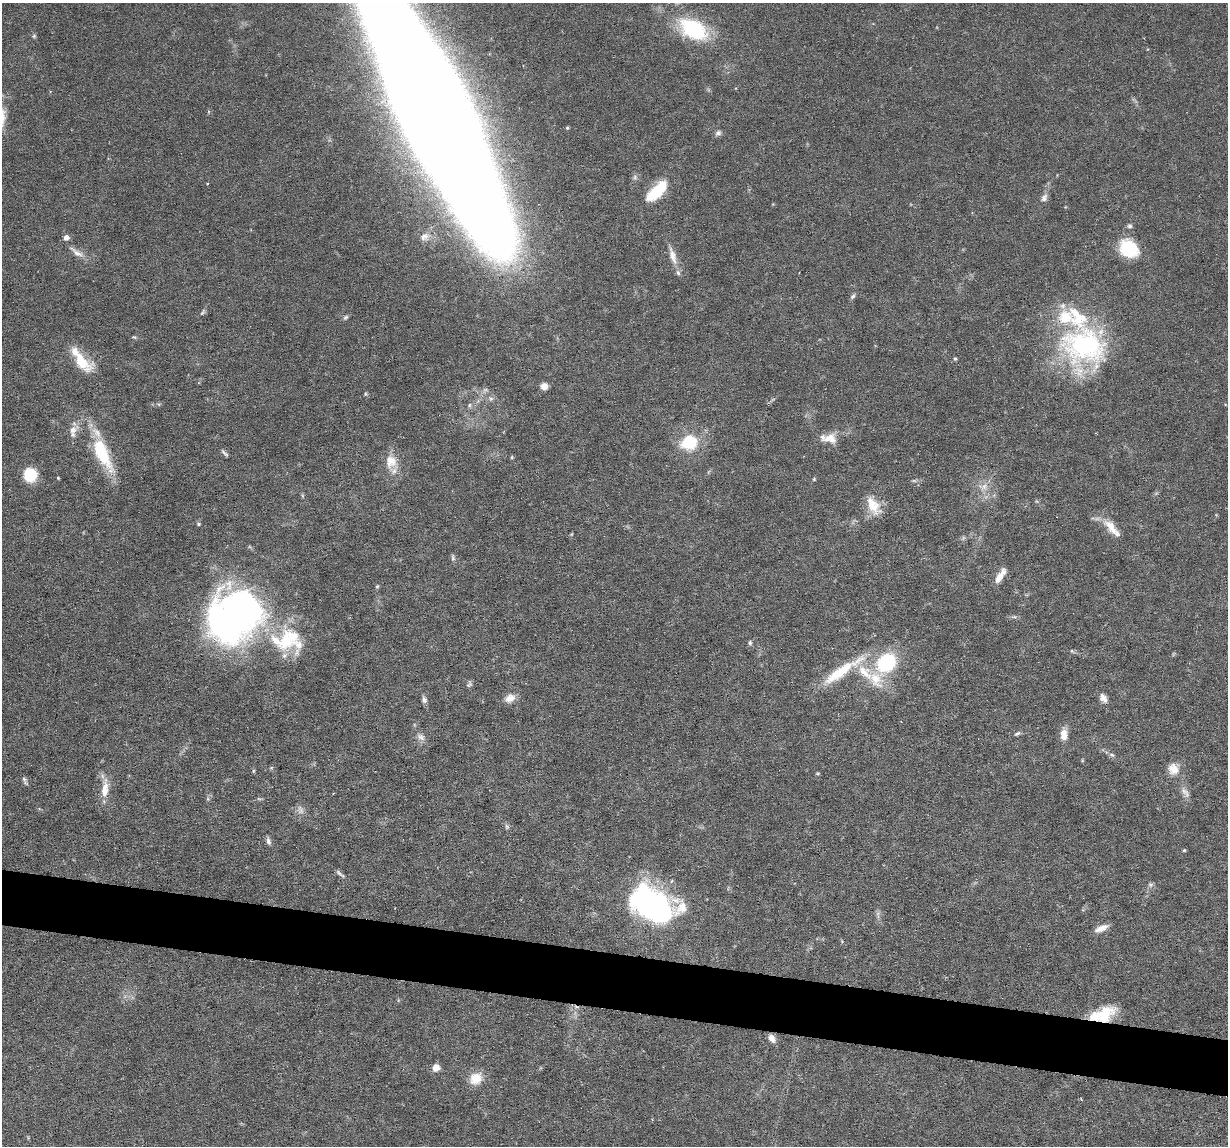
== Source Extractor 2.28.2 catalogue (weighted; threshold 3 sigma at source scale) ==
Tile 6 of 4 x 4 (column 2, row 2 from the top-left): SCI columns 1227-2452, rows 2405-3548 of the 4905 x 4927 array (HDU 1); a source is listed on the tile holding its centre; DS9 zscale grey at full resolution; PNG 1230 x 1148 px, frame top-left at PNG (2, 3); no overlay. Shown black and unused: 5% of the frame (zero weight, under 3 of 6 exposures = <1% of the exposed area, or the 3 px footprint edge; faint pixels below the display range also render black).
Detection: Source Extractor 2.28.2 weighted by HDU 2 'WHT'; one run over the whole footprint, this tile lists its part. Background 0.0749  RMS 0.0043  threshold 0.0175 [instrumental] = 3 sigma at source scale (4.09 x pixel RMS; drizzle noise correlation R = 1.36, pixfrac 0.8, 0.05/0.05 arcsec/px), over >= 5 px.
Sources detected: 85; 2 inside a brighter object's white glare — not listed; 9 inside a brighter listed object's ellipse — not listed separately; the other 74 listed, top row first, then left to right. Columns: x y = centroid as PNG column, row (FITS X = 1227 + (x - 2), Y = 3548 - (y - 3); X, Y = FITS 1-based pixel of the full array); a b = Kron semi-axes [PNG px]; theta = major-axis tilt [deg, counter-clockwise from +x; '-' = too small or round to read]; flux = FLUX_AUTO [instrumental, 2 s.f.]
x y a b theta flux
693 29 33 20 -30 30
34 36 5 5 - 0.59
435 114 198 40 -63 3800
567 128 4 3 - 0.48
718 133 9 6 29 1.2
635 177 7 6 - 0.99
657 191 27 11 43 16
1044 198 12 8 60 1.7
1129 226 6 6 - 0.89
66 237 6 6 - 1.8
424 237 12 9 40 2.6
1129 249 22 17 -36 17
77 252 23 7 -35 3.2
673 256 28 8 -73 4.1
853 296 9 5 46 0.85
203 312 11 4 55 0.86
345 317 9 5 44 0.81
134 337 5 4 - 0.49
1084 346 62 47 -19 69
955 359 5 4 - 0.51
81 361 30 14 -45 12
544 386 7 7 - 2.8
469 405 6 5 - 0.74
73 430 13 10 80 3.3
830 438 18 13 -3 5.3
689 442 21 18 19 15
102 453 46 16 -65 22
224 453 12 4 -41 0.92
512 457 5 3 - 0.41
391 461 18 16 85 6.4
30 475 12 12 - 13
58 478 3 3 - 0.4
814 479 4 4 - 0.47
984 486 9 7 89 2.2
873 505 26 13 -58 7.5
199 524 5 4 - 0.53
1111 527 25 11 -52 5.6
453 558 9 5 -74 0.87
998 578 19 7 59 4.1
377 586 5 4 - 0.52
235 616 57 46 36 180
286 640 38 30 -61 23
750 643 6 5 - 0.69
886 662 19 16 40 27
839 672 52 13 36 17
865 672 32 15 -44 14
469 685 9 5 21 0.86
510 698 15 10 27 3.3
1103 698 12 8 -60 2.3
424 699 9 6 -69 1.3
1017 734 8 4 31 0.78
1064 734 15 9 88 3.6
420 737 12 8 -44 2
1112 755 7 3 -19 0.77
1173 769 15 13 -57 4.9
818 773 5 3 - 0.44
24 779 9 5 -57 0.95
105 789 26 9 85 5.7
1185 792 17 7 -54 2.3
208 799 6 4 -72 0.57
300 810 14 6 -68 1.8
507 826 7 5 -32 0.78
268 841 10 5 -74 1.2
1184 850 4 4 - 0.43
340 874 15 4 -39 1.1
1150 885 6 5 - 0.89
640 898 50 25 13 48
681 908 43 31 -31 15
878 913 7 4 72 0.87
1101 928 16 6 22 3.3
1105 1013 25 18 38 12
772 1038 10 7 -52 2.4
436 1068 7 6 - 4.2
476 1078 15 13 37 6.5
Overlapping masked pixels (flux is a lower limit): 1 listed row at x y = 1105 1013
Isophote crosses this tile's border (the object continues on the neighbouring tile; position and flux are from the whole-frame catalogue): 2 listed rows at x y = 693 29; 435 114